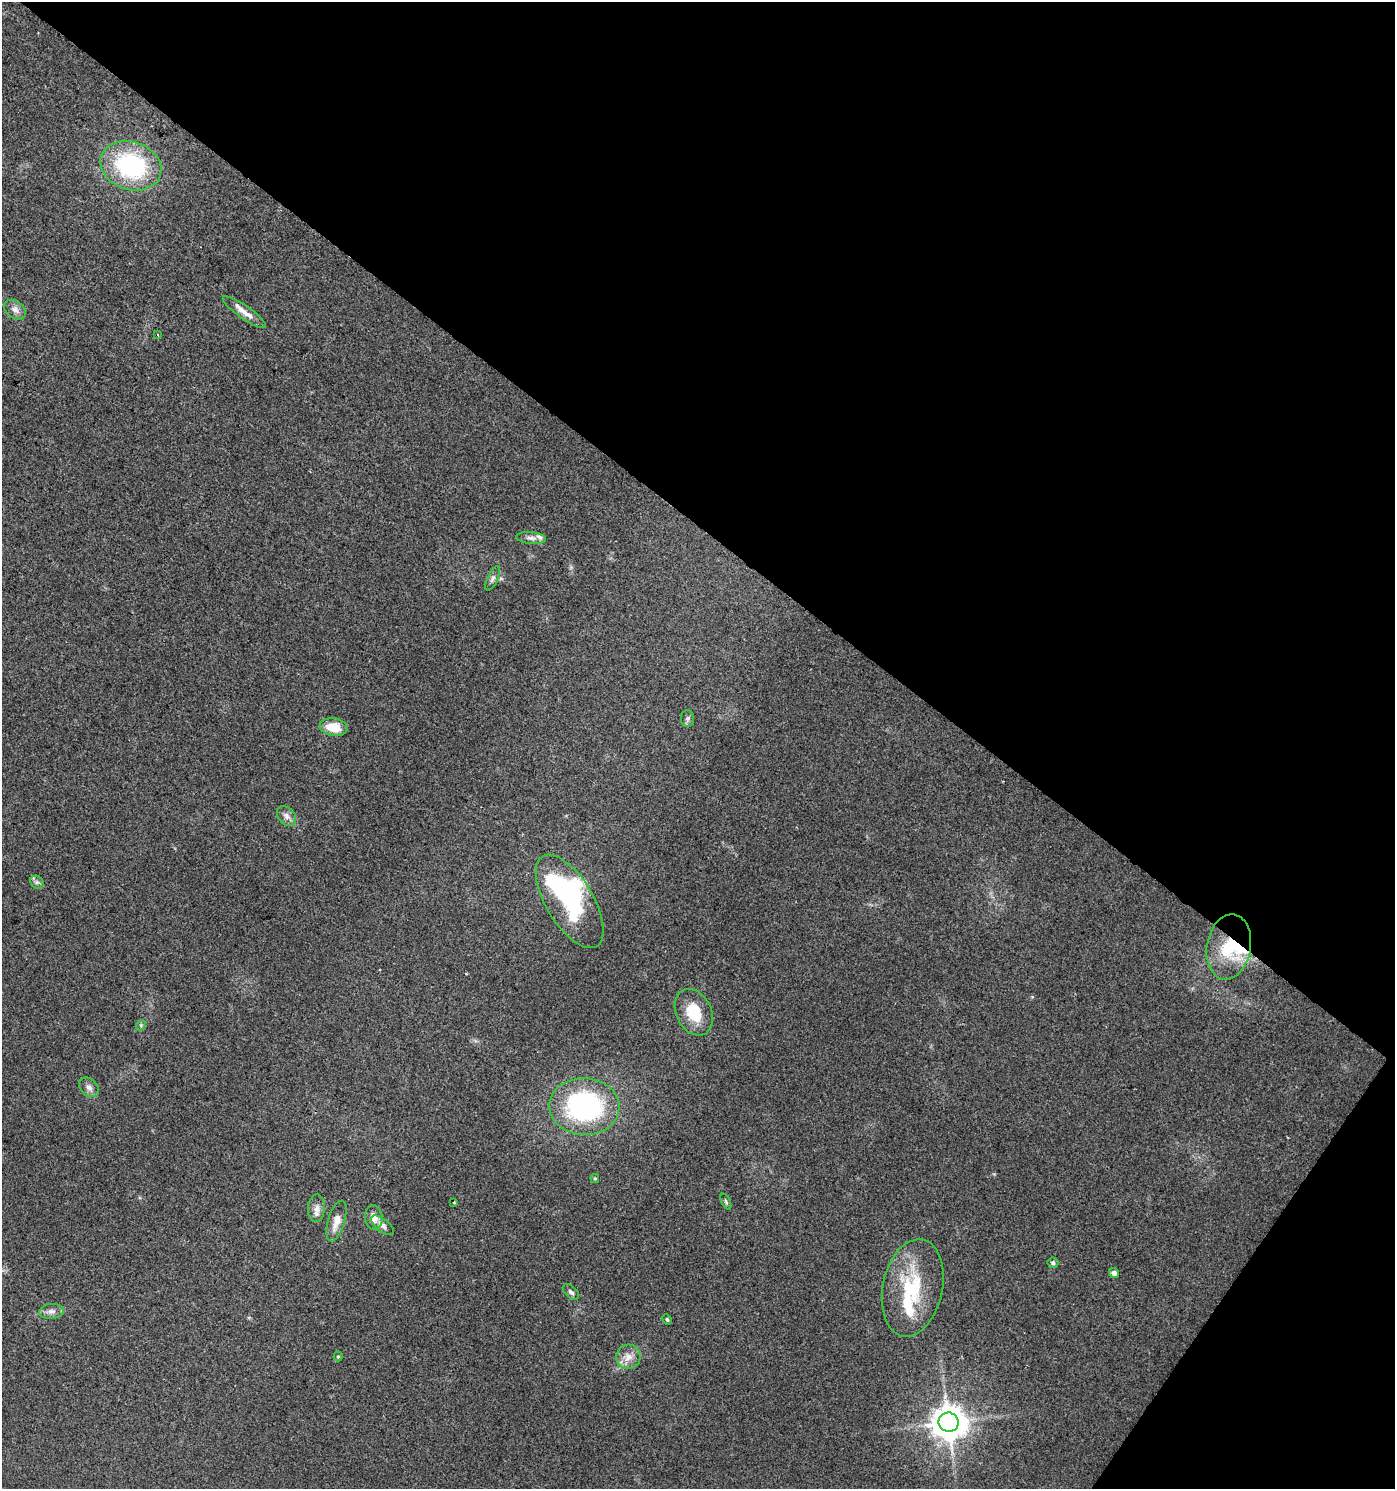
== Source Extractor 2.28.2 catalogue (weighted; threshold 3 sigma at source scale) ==
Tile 8 of 4 x 4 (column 4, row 2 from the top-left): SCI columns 4427-5819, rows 2975-4461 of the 6001 x 5954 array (HDU 1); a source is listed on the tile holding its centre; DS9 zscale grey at full resolution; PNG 1397 x 1491 px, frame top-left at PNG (2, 2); each listed source drawn as its Kron ellipse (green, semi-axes under 4 px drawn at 4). Shown black and unused: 38% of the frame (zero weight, under 2 of 3 exposures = <1% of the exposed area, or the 3 px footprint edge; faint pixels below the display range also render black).
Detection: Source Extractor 2.28.2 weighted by HDU 2 'WHT'; one run over the whole footprint, this tile lists its part. Background 0.0242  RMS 0.0061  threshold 0.0276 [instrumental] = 3 sigma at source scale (4.5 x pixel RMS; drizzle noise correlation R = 1.50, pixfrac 1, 0.0396/0.0396 arcsec/px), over >= 5 px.
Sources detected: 38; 4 inside a brighter object's white glare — neither listed nor drawn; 2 inside a brighter listed object's ellipse — not listed separately; the other 32 listed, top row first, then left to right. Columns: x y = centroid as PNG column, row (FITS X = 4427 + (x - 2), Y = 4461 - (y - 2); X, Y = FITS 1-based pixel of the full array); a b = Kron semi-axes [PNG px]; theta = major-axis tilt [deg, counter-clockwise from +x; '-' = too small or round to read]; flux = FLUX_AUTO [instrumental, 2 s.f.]
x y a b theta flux
131 166 31 24 -18 69
15 310 12 8 -36 3.6
244 312 26 6 -35 6.2
158 335 3 3 - 0.74
531 538 15 6 -5 2.9
493 578 13 5 65 2.1
687 718 8 6 -90 1.5
334 727 14 9 -8 13
286 816 11 8 -50 3.4
37 882 7 6 - 1.5
570 901 53 23 -59 53
1229 947 33 22 80 30
694 1012 24 17 -64 20
141 1025 6 4 47 0.91
89 1087 11 8 -44 3
584 1107 35 28 -2 110
595 1178 4 4 - 0.71
726 1202 8 4 -64 1.1
454 1203 3 2 - 0.77
316 1208 14 8 87 3.9
374 1218 12 8 -84 6.2
336 1221 21 8 74 7.6
383 1225 14 6 -38 3
1053 1263 5 5 - 1.3
1114 1273 5 4 - 2.9
913 1288 49 30 78 45
571 1292 9 5 -43 1.9
51 1311 12 7 6 3.2
667 1319 5 3 - 0.86
338 1357 5 4 - 0.79
628 1357 12 12 - 6
948 1422 10 9 - 1300
Overlapping masked pixels (flux is a lower limit): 1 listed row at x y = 1229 947